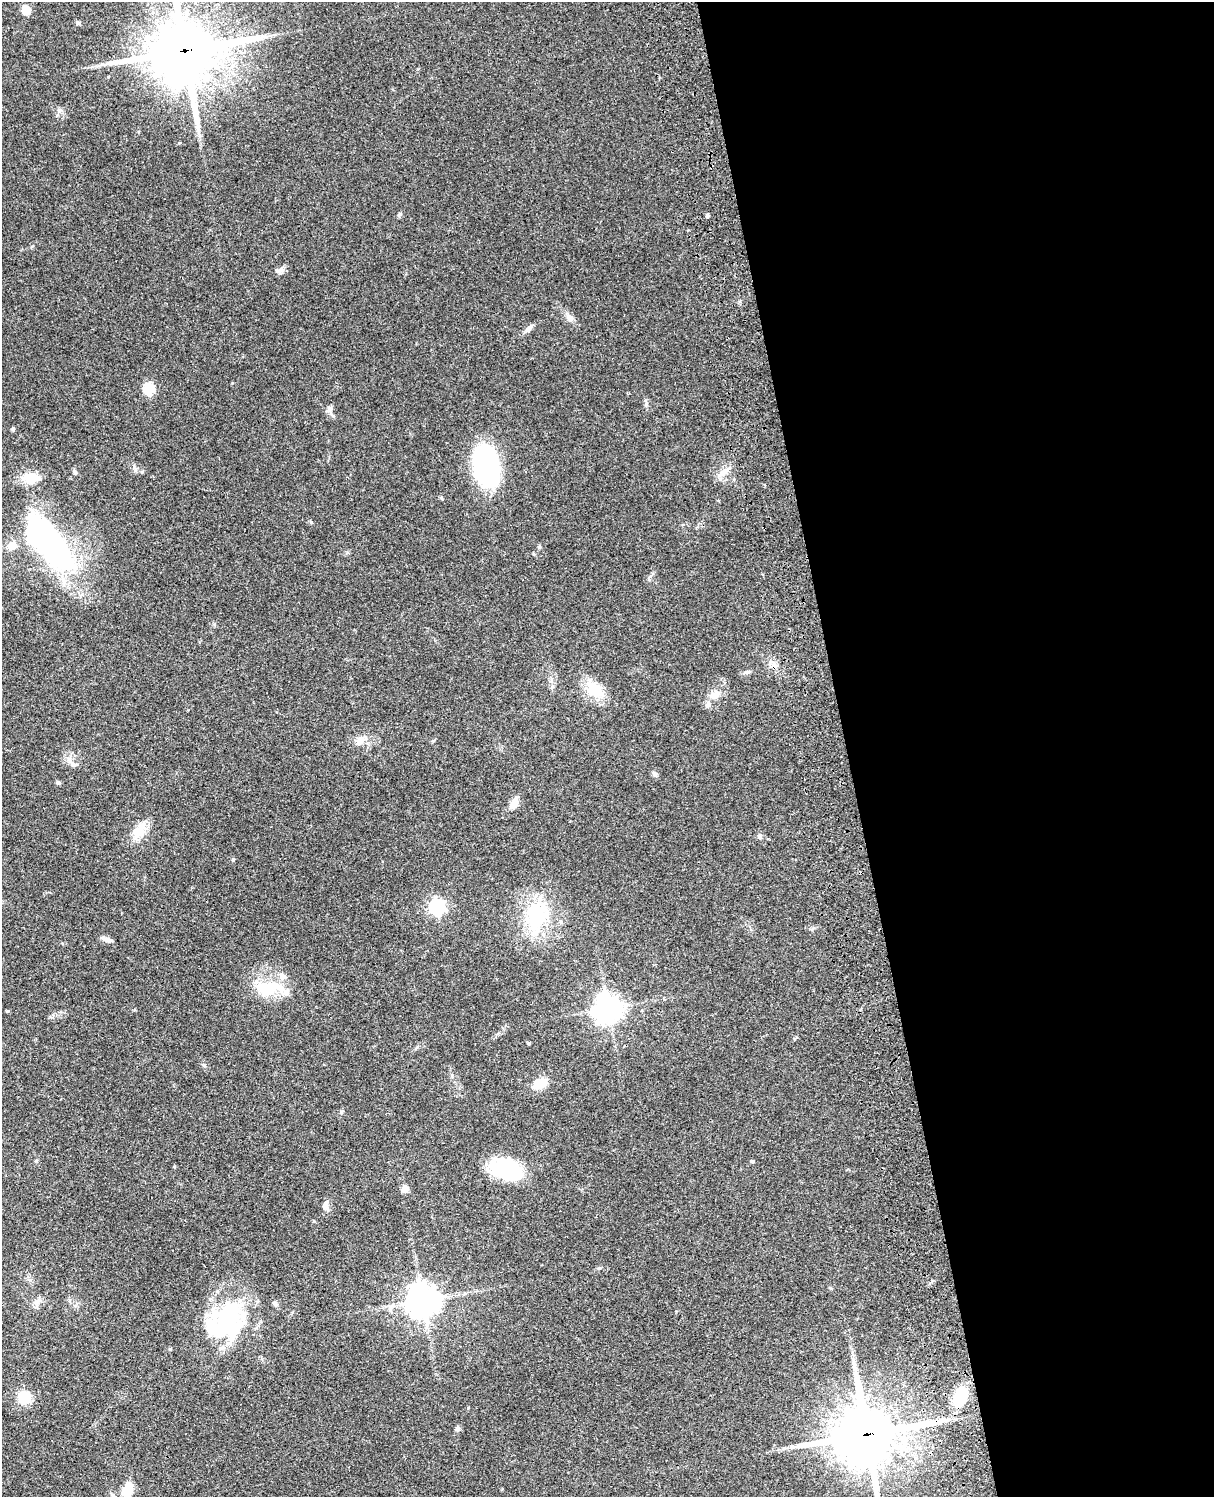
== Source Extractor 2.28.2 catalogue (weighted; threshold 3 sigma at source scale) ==
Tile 8 of 4 x 3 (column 4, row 2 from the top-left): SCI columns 3758-4969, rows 1773-3267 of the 5087 x 4926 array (HDU 1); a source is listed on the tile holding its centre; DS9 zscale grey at full resolution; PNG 1216 x 1499 px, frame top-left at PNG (2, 2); no overlay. Shown black and unused: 30% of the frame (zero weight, under 3 of 4 exposures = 6% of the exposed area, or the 3 px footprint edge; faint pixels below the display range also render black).
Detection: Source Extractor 2.28.2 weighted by HDU 2 'WHT'; one run over the whole footprint, this tile lists its part. Background 0.0965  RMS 0.0063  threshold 0.0283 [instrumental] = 3 sigma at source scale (4.5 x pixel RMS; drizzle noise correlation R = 1.50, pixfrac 1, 0.05/0.05 arcsec/px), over >= 5 px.
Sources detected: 53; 1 inside a brighter object's white glare — not listed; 2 inside a brighter listed object's ellipse — not listed separately; the other 50 listed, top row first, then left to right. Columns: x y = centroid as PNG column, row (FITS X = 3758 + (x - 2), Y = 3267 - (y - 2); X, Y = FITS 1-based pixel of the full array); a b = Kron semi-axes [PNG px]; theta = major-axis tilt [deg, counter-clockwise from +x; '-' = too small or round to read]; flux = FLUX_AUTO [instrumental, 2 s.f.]
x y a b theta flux
26 10 10 9 - 6
78 23 6 5 - 1.1
185 51 24 22 15 3900
400 214 8 5 38 1.1
708 215 4 4 - 1.4
277 271 8 6 1 1.9
569 317 10 7 -26 2.7
528 329 13 6 43 2.7
148 388 6 5 - 43
329 409 11 6 53 2.1
13 429 5 5 - 0.9
486 465 40 24 -80 84
75 472 7 5 -61 1.3
723 472 16 7 51 4.8
31 477 18 10 -5 13
442 498 5 3 - 0.64
311 522 6 3 -46 0.72
50 543 69 27 -52 170
12 546 11 9 -4 5.8
539 547 6 5 - 1
595 689 25 16 -44 17
714 695 15 10 20 5.6
360 740 14 10 63 4.9
72 763 21 5 -50 3.2
655 774 8 6 -53 1.5
514 804 15 8 65 5.7
139 831 23 13 61 11
760 836 8 7 - 1.6
437 907 7 6 - 160
536 916 42 29 79 48
106 939 14 5 -18 2.9
267 988 36 19 1 24
608 1008 9 9 - 700
528 1043 4 4 - 0.68
540 1083 18 11 27 9.4
752 1161 5 4 - 0.71
506 1169 35 20 -17 41
405 1189 7 6 - 4.3
325 1207 11 8 -49 3
423 1301 10 10 - 920
37 1303 10 8 78 3
275 1303 8 6 -52 1.5
226 1319 48 39 73 76
170 1349 4 4 - 0.76
960 1396 16 11 67 26
24 1397 14 13 - 13
457 1429 8 6 90 1.3
867 1434 21 19 16 3500
792 1447 6 5 - 1.3
128 1489 19 12 66 10
Overlapping masked pixels (flux is a lower limit): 2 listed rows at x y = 185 51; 867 1434
Isophote crosses this tile's border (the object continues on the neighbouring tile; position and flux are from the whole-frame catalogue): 2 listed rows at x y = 185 51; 867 1434
Unlisted compact peaks at least as high as the median listed source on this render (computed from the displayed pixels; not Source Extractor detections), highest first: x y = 58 783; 233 860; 341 1112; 646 404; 204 1065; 134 467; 32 246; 452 1076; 232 383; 36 1161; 59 111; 142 472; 174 1166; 314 1221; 599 1268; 214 624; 468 1408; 417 1047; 812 929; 433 741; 830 1288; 50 1017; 179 143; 794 1039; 746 672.